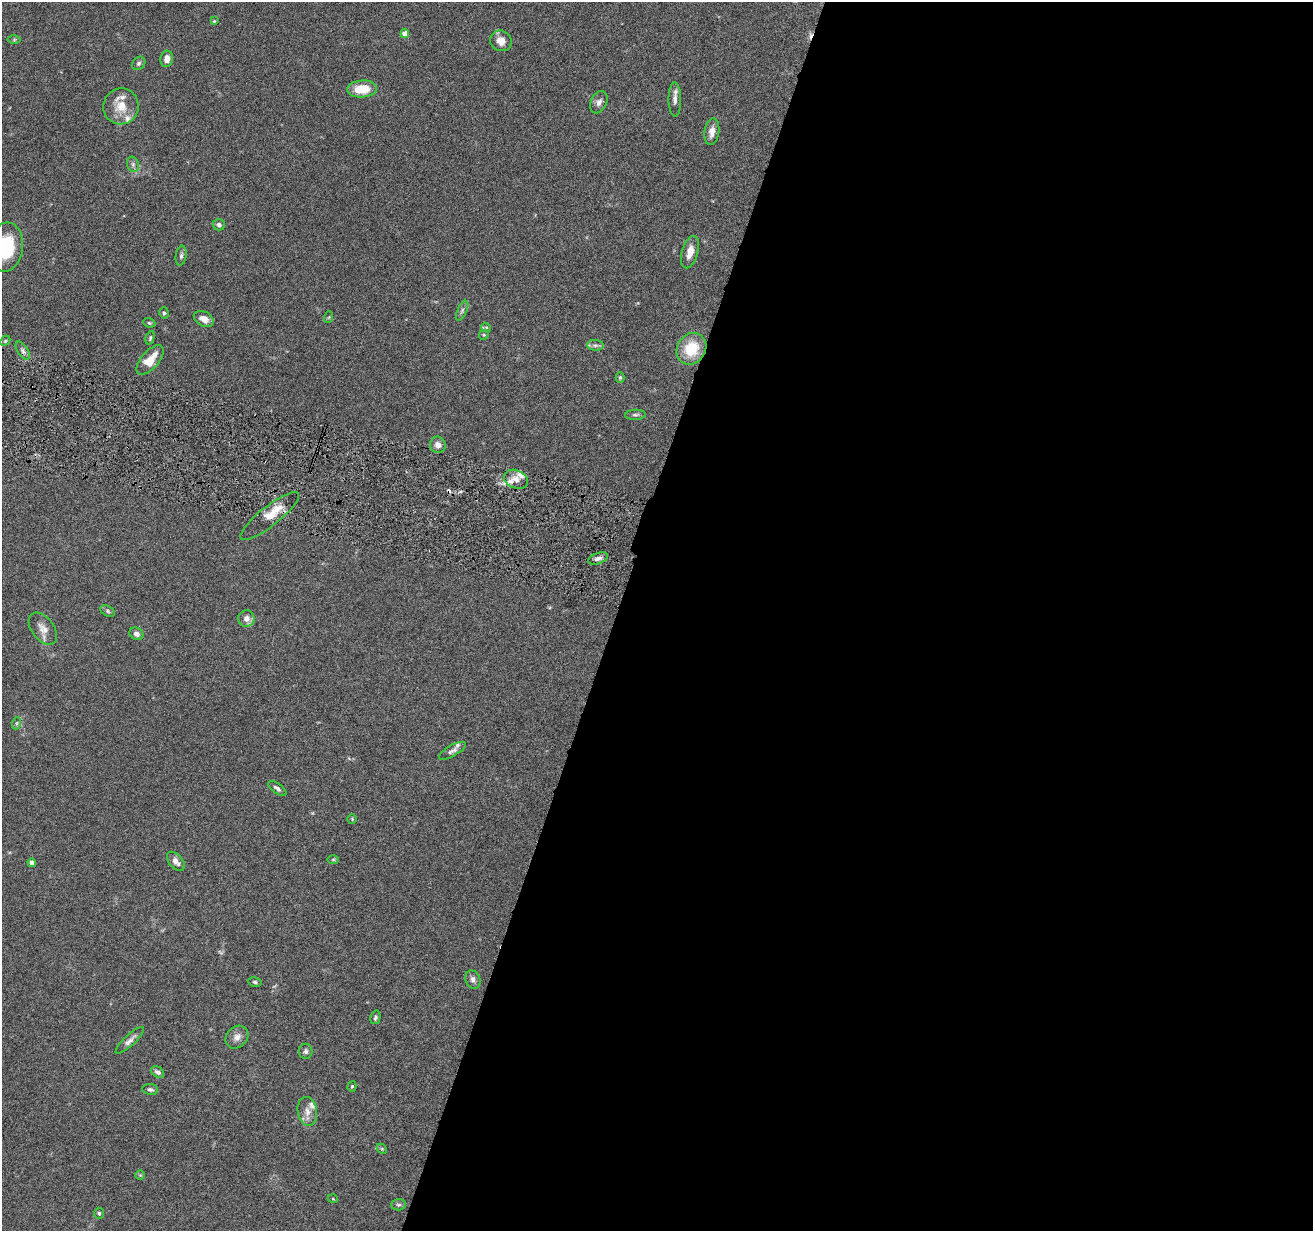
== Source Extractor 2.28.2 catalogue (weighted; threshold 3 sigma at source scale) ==
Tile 12 of 4 x 4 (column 4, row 3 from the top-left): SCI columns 3935-5245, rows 1484-2712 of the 5245 x 5297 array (HDU 1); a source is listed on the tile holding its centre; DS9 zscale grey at full resolution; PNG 1315 x 1233 px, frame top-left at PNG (2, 2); each listed source drawn as its Kron ellipse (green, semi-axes under 4 px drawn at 4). Shown black and unused: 53% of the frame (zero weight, under 4 of 8 exposures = <1% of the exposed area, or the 3 px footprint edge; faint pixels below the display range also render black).
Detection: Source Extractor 2.28.2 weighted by HDU 2 'WHT'; one run over the whole footprint, this tile lists its part. Background 0.0769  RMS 0.0044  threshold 0.0181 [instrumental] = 3 sigma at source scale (4.09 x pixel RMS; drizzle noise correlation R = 1.36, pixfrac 0.8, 0.05/0.05 arcsec/px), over >= 5 px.
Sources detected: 70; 1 too faint to see at this stretch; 3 cosmic-ray / hot-pixel residue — neither listed nor drawn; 5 inside a brighter listed object's ellipse — not listed separately; the other 61 listed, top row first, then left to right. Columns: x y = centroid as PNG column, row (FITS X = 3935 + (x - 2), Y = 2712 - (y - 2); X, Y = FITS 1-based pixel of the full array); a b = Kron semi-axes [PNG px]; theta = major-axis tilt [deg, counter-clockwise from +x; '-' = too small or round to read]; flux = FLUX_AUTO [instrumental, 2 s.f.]
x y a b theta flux
214 21 4 4 - 0.39
405 34 4 4 - 4.1
14 39 6 4 1 0.49
501 41 11 10 - 3.6
167 59 8 6 81 2.9
139 63 7 6 - 0.99
362 89 15 8 4 8.9
675 100 17 6 -89 2.2
599 102 11 8 64 1.9
121 106 18 17 - 7.3
712 132 14 7 82 3.1
133 164 8 6 -71 1.1
219 225 6 5 - 1.1
6 247 25 17 83 24
690 252 17 8 74 4.4
181 256 10 5 81 1.1
462 311 11 4 65 1
164 313 5 4 - 0.75
329 317 6 3 71 0.44
204 319 11 7 -29 3.5
149 323 6 4 -21 0.54
486 327 5 3 - 0.37
484 335 5 4 - 0.55
150 338 7 4 75 0.64
5 341 6 4 45 0.51
595 345 8 5 -4 1.1
691 349 16 14 56 13
23 350 10 5 -56 1.3
150 360 18 8 48 7.4
620 377 5 4 - 0.62
635 415 10 5 3 0.98
438 445 8 8 - 2.4
516 479 12 9 -23 3.9
270 516 36 10 38 7.5
598 558 10 5 20 1.7
108 611 8 5 -29 0.75
246 618 8 8 - 2.6
43 629 18 11 -53 3.7
136 634 7 6 - 1.7
17 723 6 4 71 0.63
452 751 15 5 29 1.5
277 788 11 5 -36 1.2
352 819 5 4 - 0.46
333 859 6 4 1 0.48
176 861 11 6 -49 2.4
32 863 4 4 - 2.8
473 980 9 7 -69 1.6
255 982 7 4 -11 0.82
375 1017 7 5 77 0.82
237 1037 12 10 45 2.8
130 1040 18 5 43 2.1
306 1051 7 7 - 1
158 1072 7 5 -32 1.3
352 1086 5 4 - 0.47
150 1089 8 5 -8 1.2
307 1111 14 9 -80 3.3
382 1149 5 4 - 0.48
140 1175 4 4 - 0.41
333 1199 5 3 - 0.34
399 1205 7 5 1 0.83
99 1213 5 4 - 0.59
Isophote crosses this tile's border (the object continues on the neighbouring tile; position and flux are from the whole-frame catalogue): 1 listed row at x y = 6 247